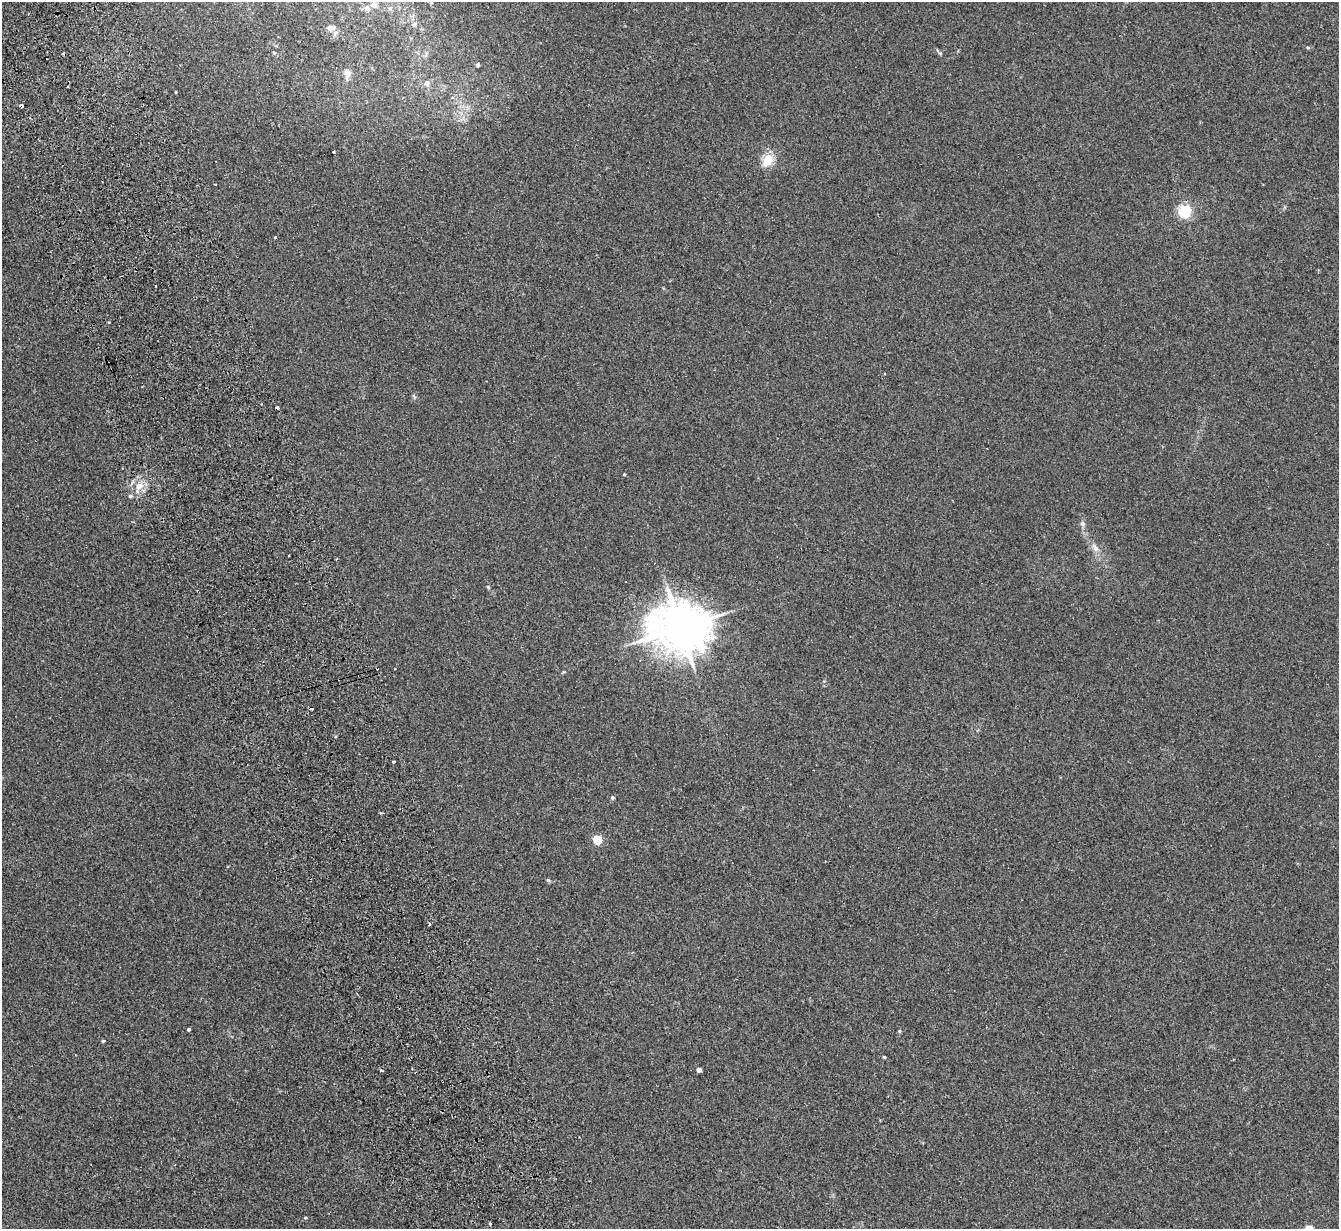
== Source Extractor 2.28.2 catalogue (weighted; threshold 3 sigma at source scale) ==
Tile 11 of 4 x 4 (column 3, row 3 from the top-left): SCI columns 2731-4067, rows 1399-2625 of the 5459 x 5375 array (HDU 1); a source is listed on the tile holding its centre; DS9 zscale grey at full resolution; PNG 1341 x 1231 px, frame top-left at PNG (2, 2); no overlay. Shown black and unused: <1% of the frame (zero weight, under 2 of 3 exposures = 3% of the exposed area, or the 3 px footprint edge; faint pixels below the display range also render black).
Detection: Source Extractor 2.28.2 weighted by HDU 2 'WHT'; one run over the whole footprint, this tile lists its part. Background 0.0807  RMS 0.0082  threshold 0.037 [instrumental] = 3 sigma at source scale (4.5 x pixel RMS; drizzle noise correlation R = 1.50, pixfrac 1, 0.05/0.05 arcsec/px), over >= 5 px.
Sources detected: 38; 7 cosmic-ray / hot-pixel residue — not listed; the other 31 listed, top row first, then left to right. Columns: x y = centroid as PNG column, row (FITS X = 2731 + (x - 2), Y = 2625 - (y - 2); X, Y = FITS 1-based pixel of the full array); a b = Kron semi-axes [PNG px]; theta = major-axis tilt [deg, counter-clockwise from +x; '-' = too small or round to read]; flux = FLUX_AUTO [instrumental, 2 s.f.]
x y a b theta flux
374 5 8 7 - 3.4
367 8 9 7 -41 3.4
414 25 8 6 46 2.2
331 28 11 7 11 3.7
940 53 6 4 -43 1.1
478 65 4 3 - 2.1
347 74 13 8 88 4.7
427 83 8 7 - 3.2
334 152 4 3 - 7.6
768 159 13 9 62 14
1185 211 5 5 - 130
275 237 3 3 - 1.3
155 286 3 2 - 1.2
624 474 4 3 - 0.73
139 486 11 9 46 7.3
130 496 6 5 - 1.1
1095 548 13 7 -55 5
488 587 5 4 - 0.85
680 628 16 14 -3 3300
394 668 3 3 - 1.8
394 762 3 3 - 1.3
612 798 5 4 - 1.2
597 840 5 5 - 41
188 1029 3 3 - 1.1
899 1031 5 3 - 0.82
103 1041 3 3 - 1.2
884 1057 3 3 - 0.95
381 1070 4 3 - 1.1
699 1070 4 4 - 4.3
305 1218 4 4 - 0.83
490 1224 3 3 - 1.5
Unlisted compact peaks at least as high as the median listed source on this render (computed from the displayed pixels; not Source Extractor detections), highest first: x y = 548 880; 1082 524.